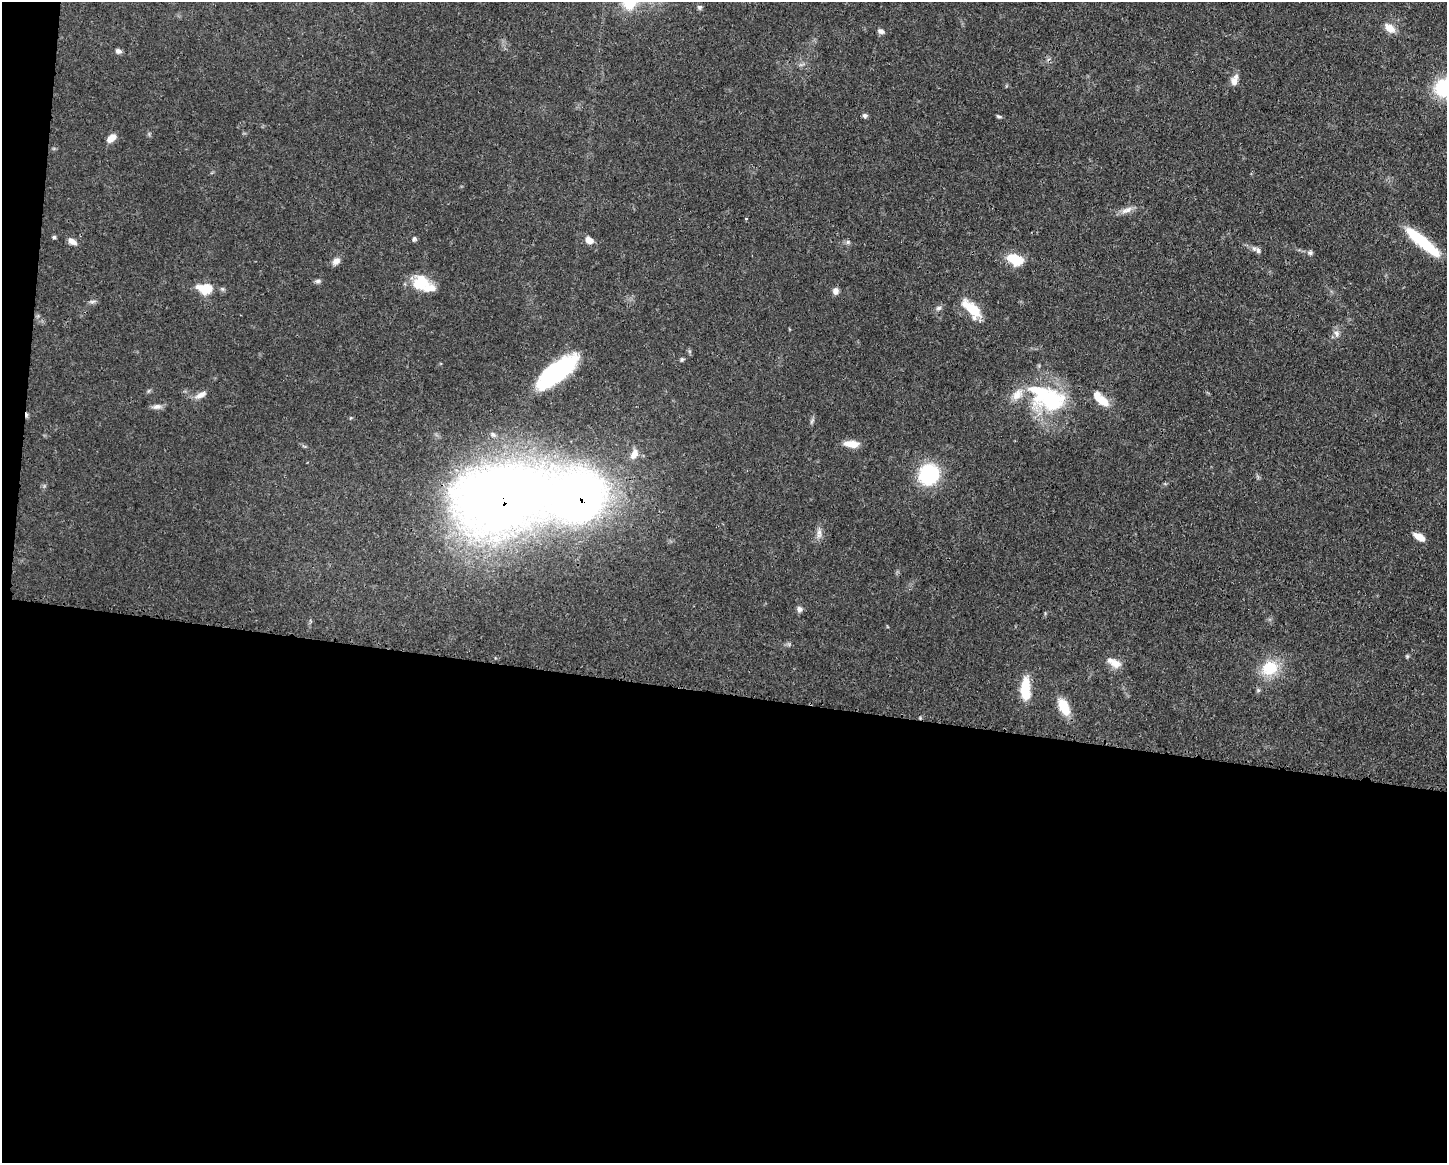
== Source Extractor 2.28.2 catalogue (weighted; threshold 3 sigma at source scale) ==
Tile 10 of 3 x 4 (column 1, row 4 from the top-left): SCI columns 112-1556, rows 6-1166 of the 4670 x 4657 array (HDU 1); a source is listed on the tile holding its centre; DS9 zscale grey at full resolution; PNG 1449 x 1165 px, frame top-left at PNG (2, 2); no overlay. Shown black and unused: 42% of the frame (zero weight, under 3 of 4 exposures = <1% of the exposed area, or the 3 px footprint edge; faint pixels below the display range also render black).
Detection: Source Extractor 2.28.2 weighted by HDU 2 'WHT'; one run over the whole footprint, this tile lists its part. Background 0.0551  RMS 0.0033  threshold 0.0148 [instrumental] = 3 sigma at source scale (4.5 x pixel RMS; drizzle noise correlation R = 1.50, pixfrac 1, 0.05/0.05 arcsec/px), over >= 5 px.
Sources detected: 55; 3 inside a brighter object's white glare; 1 cosmic-ray / hot-pixel residue — not listed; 3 inside a brighter listed object's ellipse — not listed separately; the other 48 listed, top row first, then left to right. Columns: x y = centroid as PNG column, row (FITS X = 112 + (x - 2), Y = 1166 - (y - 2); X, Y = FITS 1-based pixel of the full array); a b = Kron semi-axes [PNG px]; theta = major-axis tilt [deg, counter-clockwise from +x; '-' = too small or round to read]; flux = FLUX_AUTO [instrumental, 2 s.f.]
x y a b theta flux
699 7 7 7 - 0.69
1389 28 16 9 -36 3.1
881 31 8 6 -22 1.2
118 51 7 6 - 1.1
1234 80 14 8 68 2.3
1444 88 25 22 -22 19
865 115 7 6 - 0.79
999 116 7 4 -17 0.53
111 138 11 7 42 2.6
1126 210 18 7 23 2.2
746 219 3 3 - 1.6
54 237 5 5 - 0.52
414 239 7 4 80 0.6
589 240 9 7 -28 2.5
72 242 11 6 -28 1.8
1423 242 44 10 -40 18
1258 250 9 7 -67 1
1310 253 7 6 - 0.84
1015 259 17 11 -22 8
336 261 11 8 31 1.7
318 281 8 5 2 0.8
421 282 21 17 3 9.6
205 288 17 12 -2 7.5
836 291 9 7 -85 1.3
92 301 9 4 9 0.74
939 308 8 5 27 0.9
972 309 24 10 -44 9.9
1336 333 9 7 -55 1.3
682 360 6 5 - 0.52
556 372 43 15 38 37
201 395 15 7 26 2.1
1051 401 42 28 6 27
1102 401 16 9 -41 5.3
157 407 14 6 11 1.5
812 421 8 4 53 0.64
852 444 16 7 -3 4.4
634 454 14 9 62 2.8
929 474 24 21 52 20
501 498 64 44 14 510
819 534 14 6 85 1.8
1419 537 12 6 -29 3.5
799 609 7 7 - 1.2
1407 656 6 4 -45 0.43
1114 663 19 9 -28 3.3
1270 668 22 19 28 10
1025 689 25 10 -90 9.6
1258 690 6 5 - 0.55
1064 707 20 10 -64 7.1
Overlapping masked pixels (flux is a lower limit): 1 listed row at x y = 501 498
Isophote crosses this tile's border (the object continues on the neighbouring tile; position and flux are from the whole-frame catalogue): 1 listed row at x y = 1444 88
Unlisted compact peaks at least as high as the median listed source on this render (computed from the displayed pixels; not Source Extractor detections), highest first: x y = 848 242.